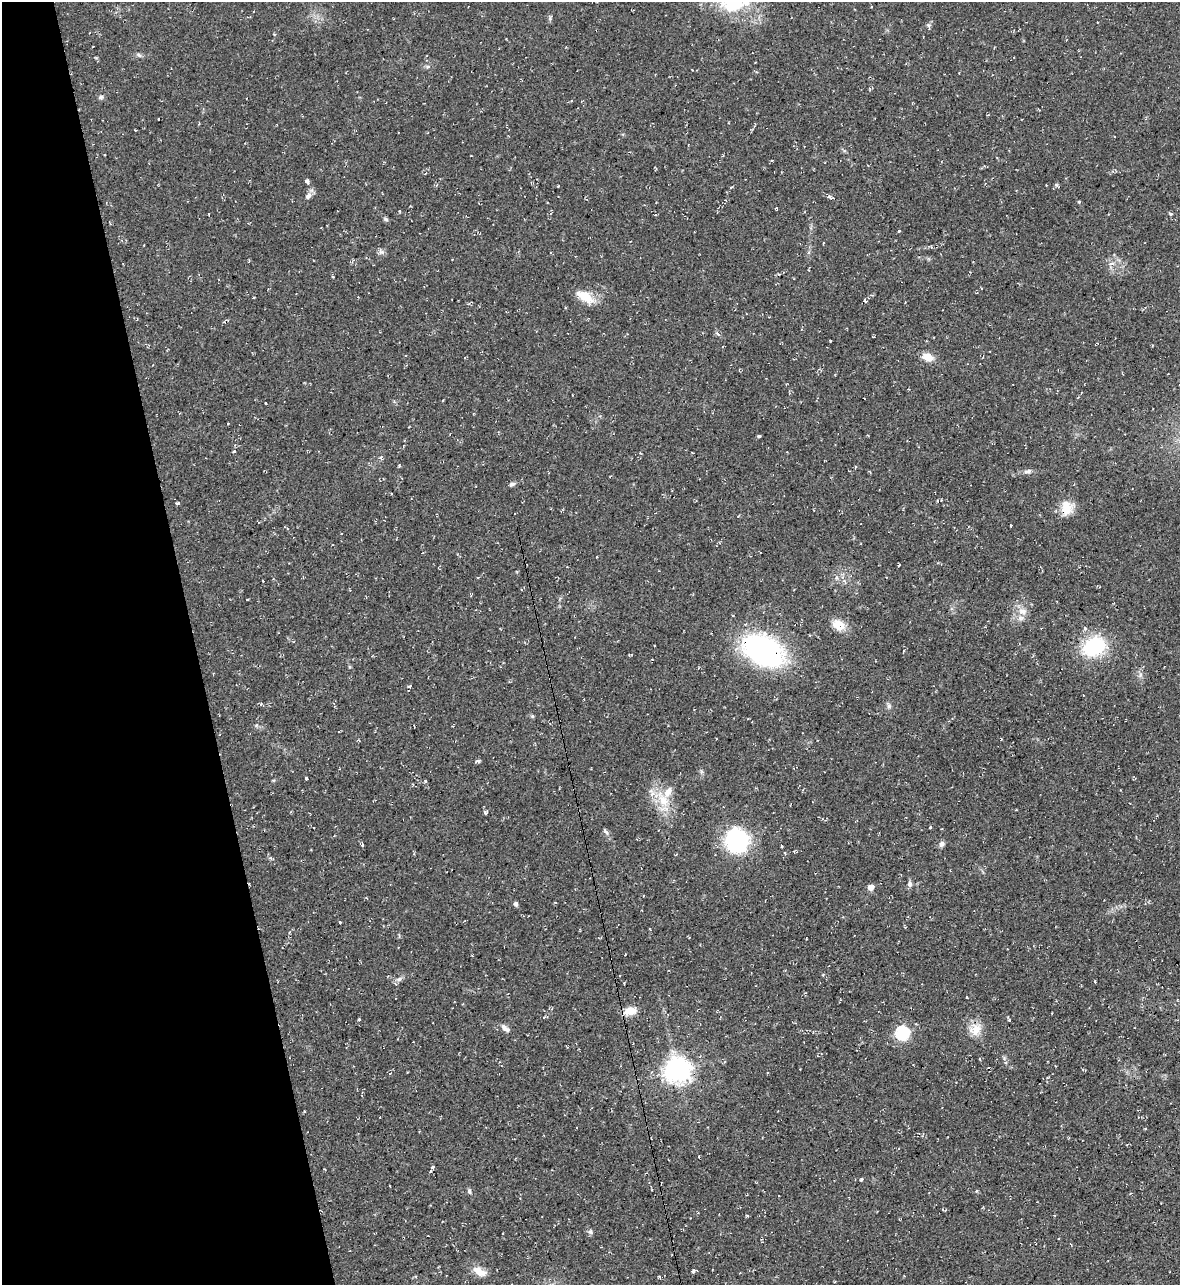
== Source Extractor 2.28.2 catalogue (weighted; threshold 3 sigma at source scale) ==
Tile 5 of 4 x 4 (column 1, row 2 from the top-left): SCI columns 141-1318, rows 2568-3850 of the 5116 x 5134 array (HDU 1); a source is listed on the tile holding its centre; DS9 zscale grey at full resolution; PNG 1182 x 1287 px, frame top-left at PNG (2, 2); no overlay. Shown black and unused: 16% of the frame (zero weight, under 2 of 3 exposures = <1% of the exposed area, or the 3 px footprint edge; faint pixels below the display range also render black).
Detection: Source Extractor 2.28.2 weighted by HDU 2 'WHT'; one run over the whole footprint, this tile lists its part. Background 0.0389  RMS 0.0094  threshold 0.0424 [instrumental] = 3 sigma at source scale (4.5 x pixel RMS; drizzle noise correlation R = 1.50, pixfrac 1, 0.05/0.05 arcsec/px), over >= 5 px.
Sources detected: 84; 3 cosmic-ray / hot-pixel residue — not listed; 2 inside a brighter listed object's ellipse — not listed separately; the other 79 listed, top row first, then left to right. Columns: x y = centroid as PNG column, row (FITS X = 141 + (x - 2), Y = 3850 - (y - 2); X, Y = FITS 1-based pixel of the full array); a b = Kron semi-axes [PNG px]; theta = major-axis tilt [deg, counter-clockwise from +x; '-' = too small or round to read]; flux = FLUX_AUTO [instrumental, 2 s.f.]
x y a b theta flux
732 7 40 15 3 35
928 25 6 4 -71 1.5
139 55 7 4 -44 1.7
427 67 5 5 - 1.6
101 97 7 5 17 1.9
307 181 4 4 - 2.5
436 185 7 3 11 1.2
731 187 5 3 - 0.74
308 196 11 7 46 3.9
829 196 6 5 - 1.9
1079 202 4 3 - 0.87
777 209 4 3 - 0.71
1171 214 5 4 - 1.5
386 219 6 5 - 1.7
898 231 3 3 - 2.3
144 245 2 2 - 0.61
1111 263 8 3 14 2
333 277 4 3 - 0.79
585 296 24 12 -32 16
225 322 5 3 - 0.99
717 334 7 4 -43 2.1
927 357 13 9 -15 9.5
266 403 3 3 - 2.4
760 436 4 3 - 1.3
234 451 3 2 - 3.4
399 465 4 3 - 0.93
1028 471 12 5 13 3
512 484 8 5 10 2.2
177 503 6 3 1 2.1
1067 508 20 13 -83 14
899 565 4 3 - 0.81
836 578 5 4 - 1.5
263 581 3 2 - 0.88
247 599 3 3 - 1.5
1022 611 12 9 -4 6.7
838 625 16 12 -25 13
1094 646 25 19 25 58
763 650 31 21 -28 220
1140 675 7 4 71 1.9
410 686 5 4 - 1.4
889 706 6 6 - 2.1
532 716 5 4 - 1.2
414 726 3 2 - 1.1
478 761 5 3 - 2.1
306 778 3 3 - 4.7
426 781 3 2 - 1.5
663 800 17 12 -58 17
485 813 5 3 - 1.5
930 827 3 3 - 3.6
606 832 10 4 -50 2.3
736 841 26 23 -66 82
362 844 4 3 - 2.1
942 844 7 6 - 2.9
781 846 3 3 - 1.5
910 884 7 6 - 2.7
870 887 6 5 - 5.9
555 902 4 2 - 0.61
516 904 5 4 - 3
340 922 3 3 - 1.4
289 932 5 3 - 0.9
399 979 8 6 15 2.6
966 997 3 2 - 1.6
630 1011 16 9 15 11
359 1019 3 3 - 1.9
1009 1020 4 4 - 1.1
505 1028 13 6 -36 4.3
975 1030 16 13 28 12
902 1033 6 6 - 140
980 1059 3 3 - 1.2
677 1070 8 8 - 950
433 1167 5 5 - 2.2
861 1179 4 3 - 1.4
469 1191 7 5 -75 1.7
976 1191 5 3 - 0.84
747 1215 5 3 - 0.96
591 1232 8 5 -51 2
693 1271 5 3 - 3.1
479 1272 18 9 -26 10
659 1277 5 3 - 1.2
Unlisted compact peaks at least as high as the median listed source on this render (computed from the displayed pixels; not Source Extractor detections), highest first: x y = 1056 185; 381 252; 830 341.